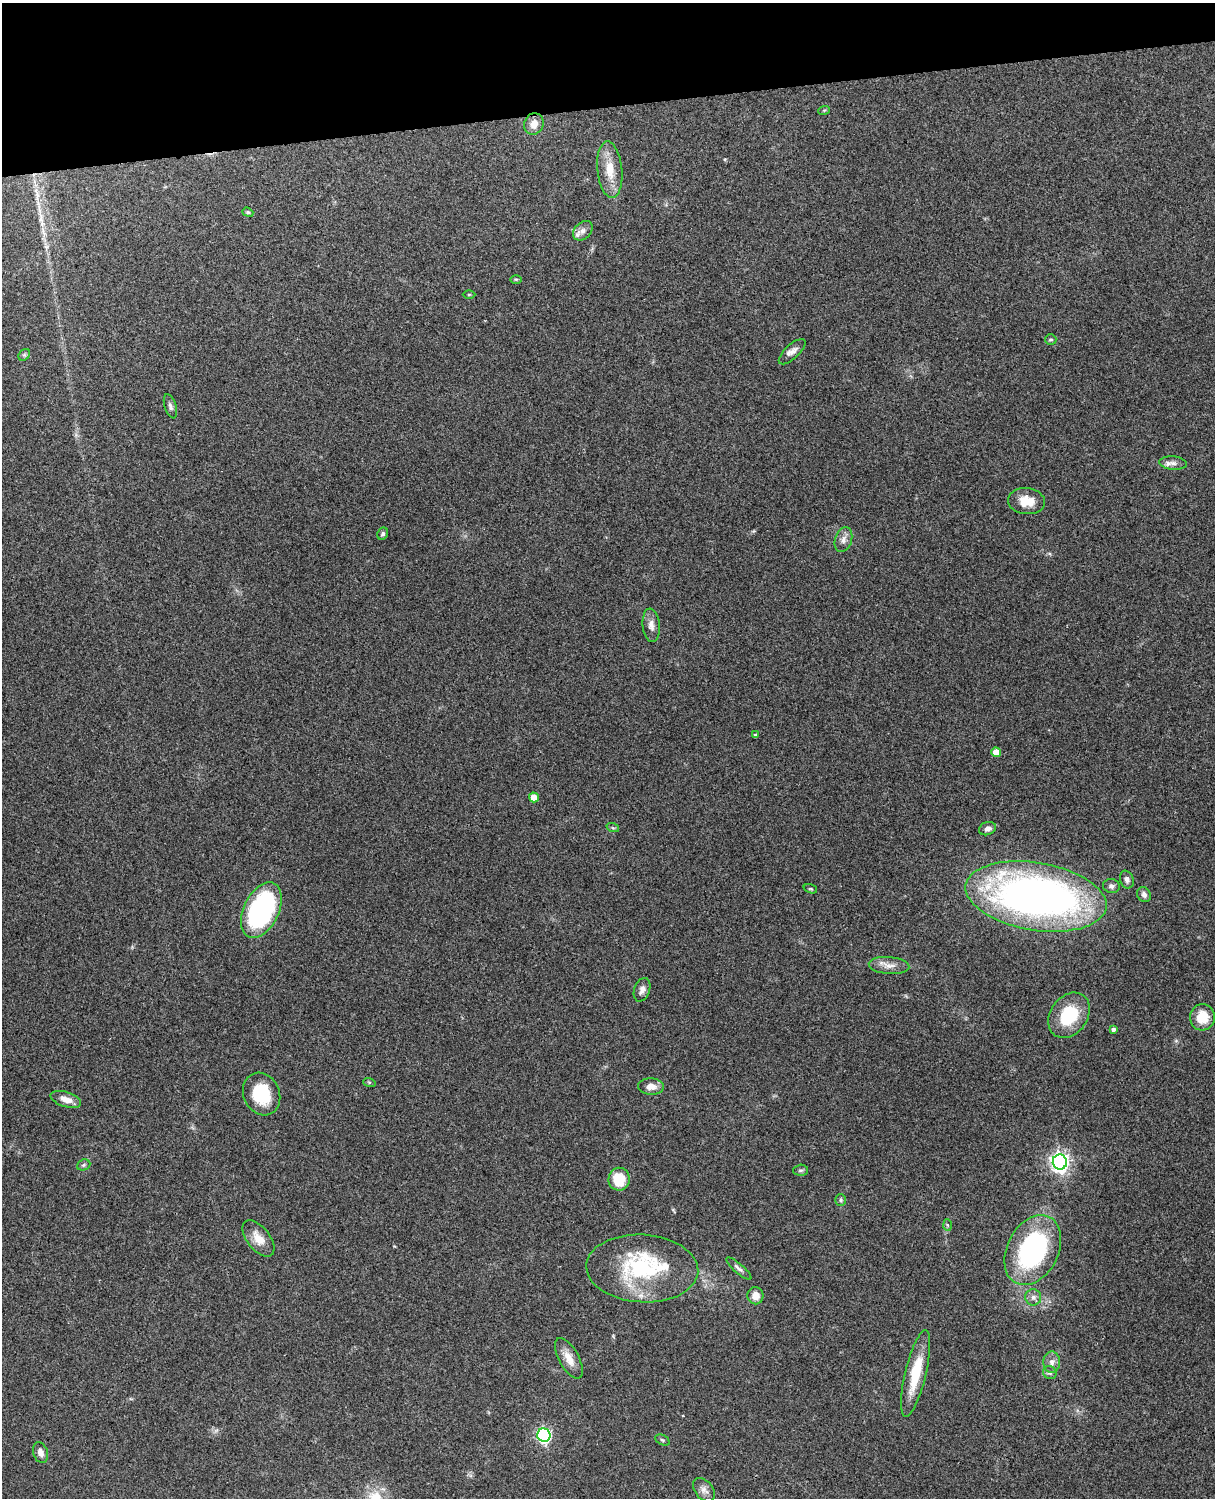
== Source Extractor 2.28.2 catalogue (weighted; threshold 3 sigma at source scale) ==
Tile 3 of 4 x 3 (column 3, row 1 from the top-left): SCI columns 2544-3756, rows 3156-4651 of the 5089 x 4928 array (HDU 1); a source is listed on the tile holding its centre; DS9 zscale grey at full resolution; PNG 1217 x 1500 px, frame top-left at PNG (2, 3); each listed source drawn as its Kron ellipse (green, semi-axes under 4 px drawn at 4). Shown black and unused: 7% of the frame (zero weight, under 3 of 4 exposures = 6% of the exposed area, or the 3 px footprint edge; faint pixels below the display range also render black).
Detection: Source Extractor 2.28.2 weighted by HDU 2 'WHT'; one run over the whole footprint, this tile lists its part. Background 0.258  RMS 0.0089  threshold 0.0398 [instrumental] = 3 sigma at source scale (4.5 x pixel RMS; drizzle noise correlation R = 1.50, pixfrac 1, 0.05/0.05 arcsec/px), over >= 5 px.
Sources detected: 60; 1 long thin detection or spike segment (spike, bleed or trail) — neither listed nor drawn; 3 inside a brighter listed object's ellipse — not listed separately; the other 56 listed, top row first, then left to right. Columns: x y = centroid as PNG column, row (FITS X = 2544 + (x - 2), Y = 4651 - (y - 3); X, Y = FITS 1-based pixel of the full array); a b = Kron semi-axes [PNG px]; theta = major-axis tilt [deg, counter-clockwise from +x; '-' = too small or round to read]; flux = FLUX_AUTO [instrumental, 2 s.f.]
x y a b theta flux
824 110 6 3 19 0.96
534 124 11 9 65 8.7
610 170 28 12 -84 19
248 212 6 4 -21 1.3
583 231 11 8 46 4.2
516 279 6 4 0 0.96
469 294 6 4 0 1.1
1051 339 6 5 - 1.4
792 352 17 7 42 5.2
24 355 6 5 - 1.5
170 406 12 6 -72 2.8
1173 463 14 6 -5 4.3
1026 501 18 13 -6 15
383 534 6 5 - 1.9
843 540 13 8 72 5.2
651 625 17 8 -84 6.4
755 735 4 3 - 1.4
996 752 5 4 - 10
534 797 5 5 - 11
613 828 6 4 -18 1.3
987 829 9 6 19 3.8
1127 880 9 6 -70 3.3
1111 886 8 7 - 3.1
810 889 7 4 -18 1.2
1144 894 8 6 -61 3.1
1036 896 71 34 -9 480
261 910 29 17 64 160
889 965 20 8 -5 7.6
642 990 12 8 71 4.8
1069 1015 24 18 54 39
1202 1017 13 12 - 16
1113 1029 4 4 - 2.3
369 1082 6 4 -18 0.94
651 1086 13 8 -3 7.6
262 1094 22 18 -65 38
66 1099 16 7 -17 8.5
1060 1162 7 7 - 410
84 1165 7 5 22 1.7
801 1170 7 5 1 1.7
619 1179 11 10 - 23
841 1200 6 5 - 1.6
947 1225 6 4 -87 1.3
258 1238 21 11 -52 12
1033 1250 37 25 63 140
642 1268 56 34 -3 88
739 1269 16 4 -41 3.2
755 1296 8 8 - 7.6
1033 1297 8 8 - 3.7
569 1358 22 10 -61 11
1052 1362 10 8 87 4.5
916 1373 44 10 77 31
1050 1373 7 6 - 2.2
544 1435 7 6 - 190
662 1440 7 5 -28 1.5
40 1453 11 7 -73 4.9
704 1490 13 9 -49 5.3